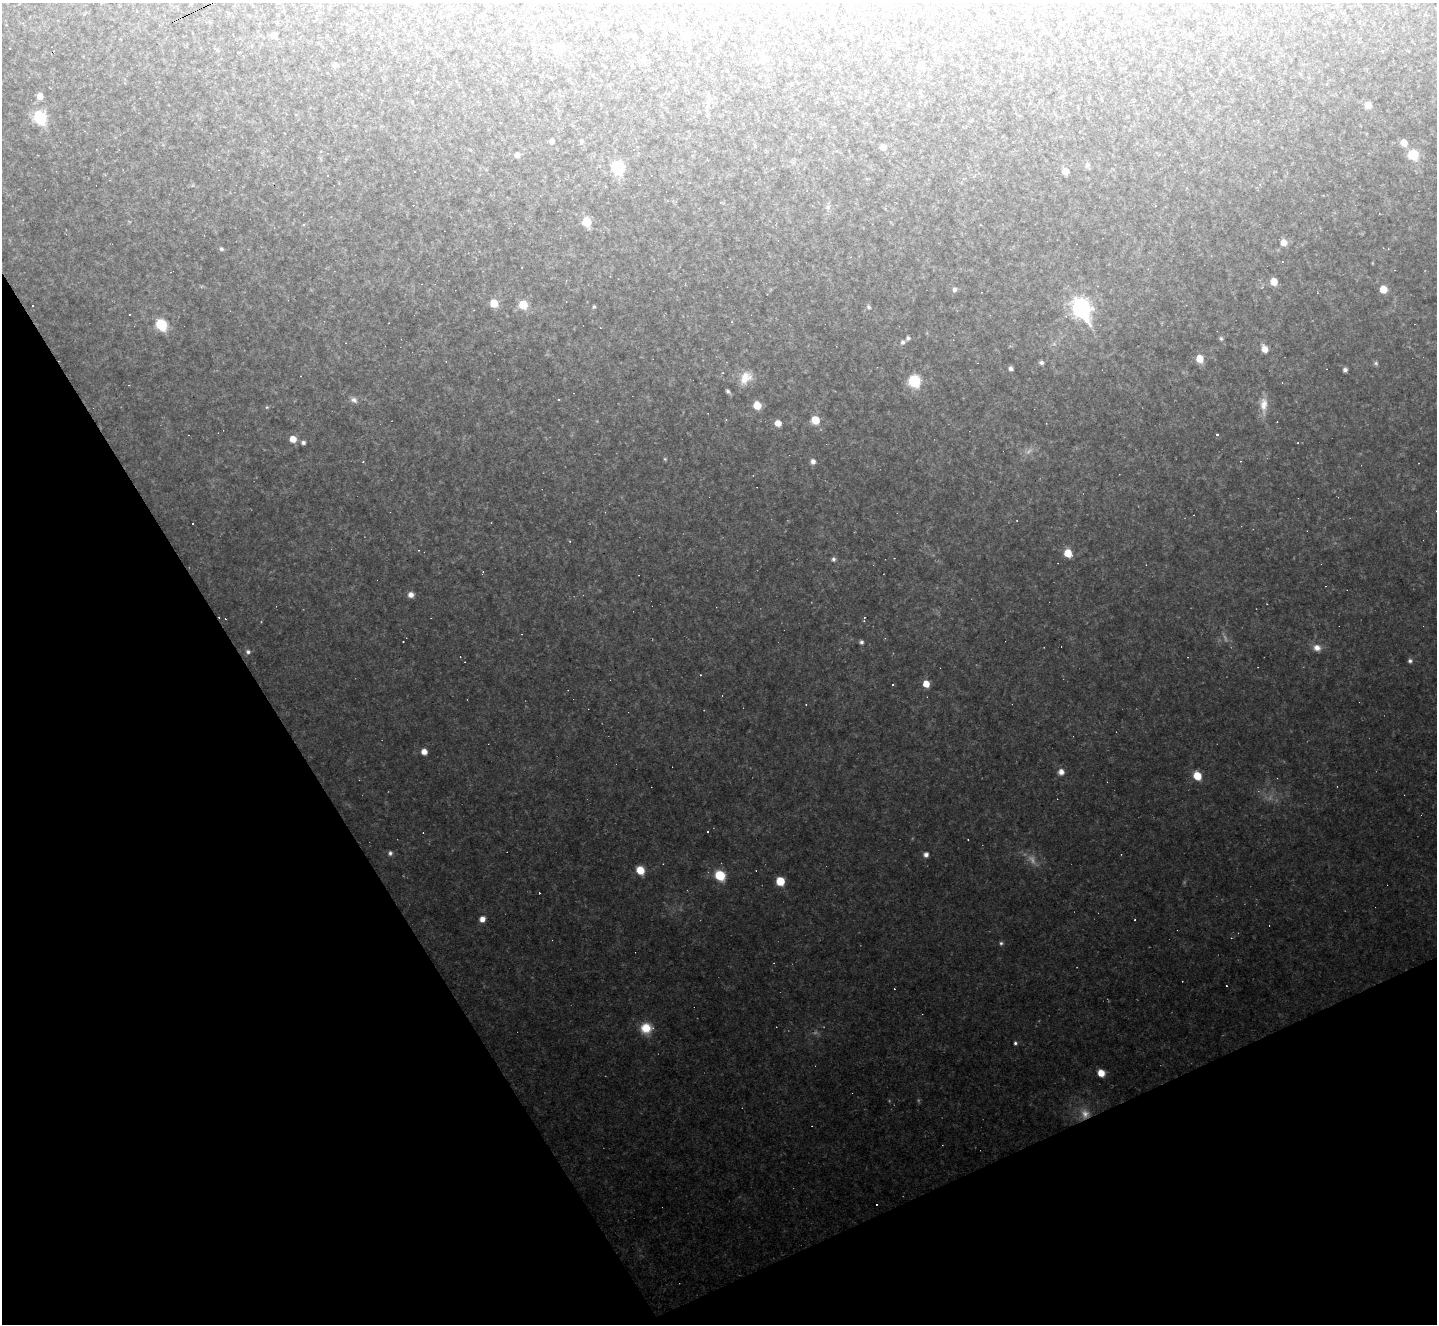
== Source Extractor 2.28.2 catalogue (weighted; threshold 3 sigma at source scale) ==
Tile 14 of 4 x 4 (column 2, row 4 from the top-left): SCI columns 1435-2869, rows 287-1608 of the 5738 x 5727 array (HDU 1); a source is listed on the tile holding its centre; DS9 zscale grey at full resolution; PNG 1439 x 1326 px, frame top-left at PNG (2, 3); no overlay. Shown black and unused: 26% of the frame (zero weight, under 2 of 3 exposures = <1% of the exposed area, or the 3 px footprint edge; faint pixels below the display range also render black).
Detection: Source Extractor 2.28.2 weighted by HDU 2 'WHT'; one run over the whole footprint, this tile lists its part. Background 0.137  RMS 0.012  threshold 0.0528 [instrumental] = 3 sigma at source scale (4.5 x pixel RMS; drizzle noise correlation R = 1.50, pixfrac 1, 0.05/0.05 arcsec/px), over >= 5 px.
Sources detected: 125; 6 too faint to see at this stretch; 28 cosmic-ray / hot-pixel residue — not listed; the other 91 listed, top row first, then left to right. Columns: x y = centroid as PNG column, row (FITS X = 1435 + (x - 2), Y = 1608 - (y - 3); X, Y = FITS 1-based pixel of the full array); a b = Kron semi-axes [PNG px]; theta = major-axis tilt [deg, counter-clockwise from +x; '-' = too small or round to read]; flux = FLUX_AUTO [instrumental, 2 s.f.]
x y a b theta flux
274 35 6 5 - 5.5
686 35 7 7 - 9.4
559 49 7 6 - 29
1224 55 3 3 - 1.1
763 58 10 9 - 8.4
644 59 6 6 - 2.4
335 65 8 6 49 3.3
921 67 9 6 66 3.7
40 96 7 7 - 7.9
1368 105 7 7 - 7.7
1018 116 4 3 - 1.3
40 118 8 7 - 93
552 141 4 4 - 3.8
582 141 6 5 - 2.3
1404 143 6 5 - 14
883 147 6 5 - 7.9
517 155 5 5 - 3.8
1413 155 7 7 - 41
1088 165 7 6 - 3.7
618 168 8 7 - 70
826 168 3 2 - 0.74
1065 171 6 6 - 9.7
328 175 3 2 - 1.5
965 178 5 3 - 1.1
1260 185 4 4 - 1.7
667 201 4 3 - 1.1
828 207 8 6 3 3.5
587 222 7 6 - 32
1284 242 7 6 - 9.7
221 249 6 5 - 2.1
1274 282 6 6 - 14
954 289 6 5 - 3.9
1383 289 6 5 - 18
494 303 7 7 - 18
33 305 3 3 - 3.9
523 305 8 8 - 21
594 306 4 3 - 1.7
868 307 7 5 -50 2.5
1081 308 10 7 -60 460
732 322 4 3 - 0.94
161 325 7 6 - 63
908 338 5 5 - 2.8
1221 338 6 5 - 2.2
903 342 7 6 - 3.5
1264 349 8 6 -66 10
1200 359 6 6 - 21
1041 362 6 5 - 3.1
1376 363 6 6 - 2.3
1011 369 4 4 - 3.7
1345 370 4 4 - 4.2
746 378 19 14 52 18
914 381 8 7 - 68
728 391 5 4 - 2.7
354 400 10 7 -27 5
757 405 7 6 - 19
1264 405 23 9 88 15
267 407 5 4 - 1.4
815 420 7 7 - 22
778 423 6 6 - 11
293 439 7 6 - 12
303 442 6 5 - 3.4
1298 443 3 2 - 0.78
665 459 5 5 - 1.5
813 461 6 6 - 5.2
192 524 2 2 - 1.1
1068 553 7 6 - 20
833 559 7 5 76 3
483 572 4 3 - 0.89
411 595 6 6 - 6.8
864 617 3 3 - 1.1
861 642 5 4 - 2.8
1317 648 10 8 -13 8.8
248 652 6 6 - 3.3
1410 661 6 5 - 2.9
926 684 6 5 - 17
893 685 3 3 - 2.5
424 752 6 5 - 8.7
1061 772 7 6 - 7.4
1197 776 7 6 - 25
708 832 3 2 - 1.2
390 853 6 6 - 3
926 855 6 6 - 4.9
640 870 7 6 - 23
720 875 8 7 - 40
780 881 6 6 - 29
482 919 6 6 - 8.3
1135 920 3 2 - 1.1
1001 943 5 5 - 2.2
646 1028 13 11 3 24
1015 1043 4 4 - 2.3
1101 1073 6 5 - 15